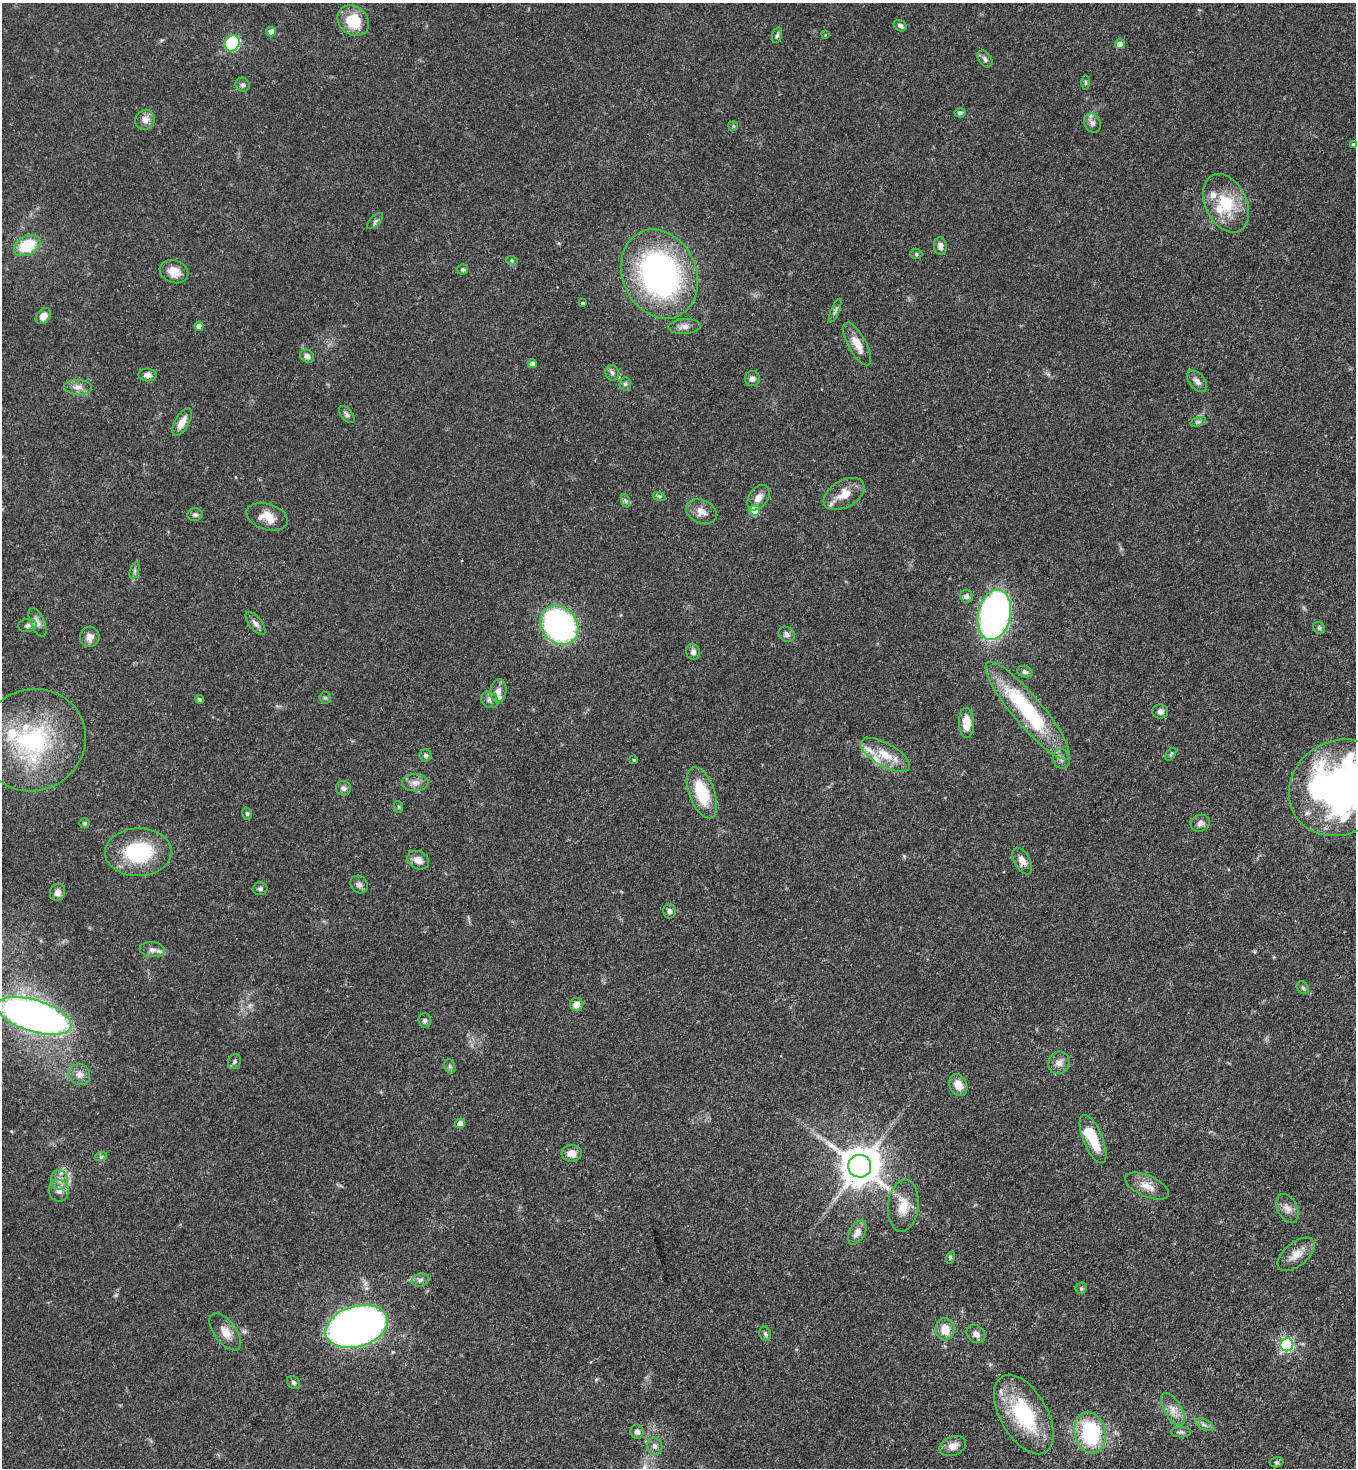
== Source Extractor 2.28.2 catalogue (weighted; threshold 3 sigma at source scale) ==
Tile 6 of 4 x 4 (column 2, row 2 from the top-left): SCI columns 1580-2933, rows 2993-4458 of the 6007 x 5985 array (HDU 1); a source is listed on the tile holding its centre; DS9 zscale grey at full resolution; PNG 1358 x 1470 px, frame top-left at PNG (2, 3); each listed source drawn as its Kron ellipse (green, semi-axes under 4 px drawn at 4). Shown black and unused: <1% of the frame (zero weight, under 3 of 4 exposures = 7% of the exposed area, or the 3 px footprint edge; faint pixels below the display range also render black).
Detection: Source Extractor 2.28.2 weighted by HDU 2 'WHT'; one run over the whole footprint, this tile lists its part. Background 0.0745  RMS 0.0039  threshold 0.0175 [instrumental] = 3 sigma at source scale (4.5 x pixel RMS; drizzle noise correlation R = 1.50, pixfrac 1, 0.05/0.05 arcsec/px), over >= 5 px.
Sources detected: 141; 2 inside a brighter object's white glare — neither listed nor drawn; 9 inside a brighter listed object's ellipse — not listed separately; the other 130 listed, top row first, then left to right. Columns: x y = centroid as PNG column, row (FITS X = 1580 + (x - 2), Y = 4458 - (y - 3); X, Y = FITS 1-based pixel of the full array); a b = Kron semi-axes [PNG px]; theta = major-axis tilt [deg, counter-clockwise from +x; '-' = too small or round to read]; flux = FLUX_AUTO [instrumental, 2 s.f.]
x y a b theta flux
353 21 17 14 -39 13
900 26 7 5 -30 1.2
271 32 5 4 - 3.1
777 35 8 4 74 0.86
825 35 3 3 - 0.42
232 43 8 7 - 37
1120 44 5 5 - 2.9
985 59 9 6 -53 1.3
1085 83 7 3 90 0.56
243 85 7 6 - 1
960 113 5 4 - 1.1
145 120 10 9 - 2.8
1092 123 10 8 -59 1.8
733 126 4 4 - 0.43
1353 144 4 4 - 0.48
1226 203 31 20 -64 17
375 221 10 5 45 1.1
27 246 14 9 28 15
940 246 8 6 -83 1.9
916 254 6 5 - 0.74
512 261 6 4 -19 0.49
463 269 5 5 - 0.63
174 272 15 11 -21 5
660 274 46 37 -66 110
582 303 3 3 - 0.61
835 311 12 4 68 0.99
43 316 9 6 52 3.1
199 326 4 4 - 2.7
684 326 16 7 4 2.4
857 344 24 9 -62 5.6
307 356 7 6 - 1.8
532 364 4 4 - 2.7
612 373 8 6 -69 1.3
147 375 9 6 -6 1.8
752 378 7 7 - 1.6
1197 381 12 7 -49 1.9
625 384 6 5 - 0.79
78 387 14 7 -2 2.6
347 414 10 6 -49 0.97
182 422 15 7 61 3.9
1198 422 8 4 18 0.86
844 494 22 13 30 6.4
659 496 6 4 -18 0.66
758 498 14 9 54 2.9
626 501 7 4 -70 0.7
755 510 5 5 - 9.1
701 512 16 11 -24 3.9
195 515 7 6 - 1
267 517 21 13 -18 6.2
135 570 8 4 71 0.83
966 596 6 6 - 1.7
994 615 25 16 78 150
37 622 15 7 -66 2.1
256 623 14 6 -51 1.9
27 625 9 6 8 1.4
559 625 21 17 -49 100
1319 628 6 5 - 0.66
787 634 9 7 -37 1.6
90 637 10 9 - 2.8
693 652 8 7 - 1.8
1025 672 8 5 -17 1.1
498 691 12 8 80 2.6
325 698 6 5 - 0.7
199 699 4 4 - 0.64
490 700 9 7 -39 1.5
1028 711 62 15 -50 44
1160 712 8 7 - 1.7
966 723 15 7 -89 6.6
33 740 54 50 26 56
1171 754 7 3 53 0.62
425 755 6 6 - 0.82
885 755 27 11 -30 8.3
1061 759 10 8 -75 1.7
634 760 3 3 - 0.5
415 783 13 9 1 2.8
343 788 7 7 - 1.6
1339 788 52 46 35 180
702 793 27 12 -69 17
399 807 6 4 -72 0.47
247 814 6 5 - 0.63
84 823 5 4 - 0.52
1200 823 10 8 24 1.9
138 852 33 24 1 30
418 860 11 8 -27 3.1
1022 861 15 8 -61 3.2
359 884 9 8 - 1.4
260 889 7 6 - 1
58 892 9 7 76 2.4
669 911 7 6 - 1.2
152 950 12 7 -7 2.2
1303 988 7 5 -56 0.73
576 1004 6 6 - 3.4
34 1016 39 16 -17 240
425 1021 7 6 - 0.98
234 1062 8 6 61 0.88
1059 1063 11 10 - 2.5
450 1066 7 5 -69 0.87
80 1075 11 10 - 2.6
958 1085 11 8 -66 4.6
460 1123 5 4 - 3.2
1093 1139 26 9 -67 13
572 1153 10 8 0 3.1
101 1156 6 4 19 0.66
860 1166 11 11 - 1200
60 1180 10 8 -73 2.7
1147 1186 23 10 -23 4.9
59 1191 11 9 -74 2.8
903 1206 26 15 84 8.1
1287 1208 15 10 -62 2.9
857 1232 13 7 60 3.4
1296 1254 22 11 40 5.1
950 1258 6 4 72 0.57
420 1280 9 6 17 1.3
1081 1288 6 5 - 0.64
357 1326 32 20 16 300
945 1329 11 9 -80 5.8
225 1332 22 11 -53 4.6
765 1334 7 5 -69 0.85
976 1334 10 8 -43 2.1
1287 1345 6 6 - 75
293 1382 7 5 -45 0.95
1173 1409 18 8 -59 3.8
1024 1415 44 23 -60 34
1205 1425 10 5 -26 1.2
637 1432 7 6 - 1.6
1181 1432 10 5 -1 0.97
1090 1433 21 15 -78 36
655 1446 8 7 - 1.7
953 1446 14 9 23 3.7
1277 1462 7 5 13 0.76
Overlapping masked pixels (flux is a lower limit): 2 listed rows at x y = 1022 861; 860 1166
Isophote crosses this tile's border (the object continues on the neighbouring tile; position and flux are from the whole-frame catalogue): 2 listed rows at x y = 1339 788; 34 1016